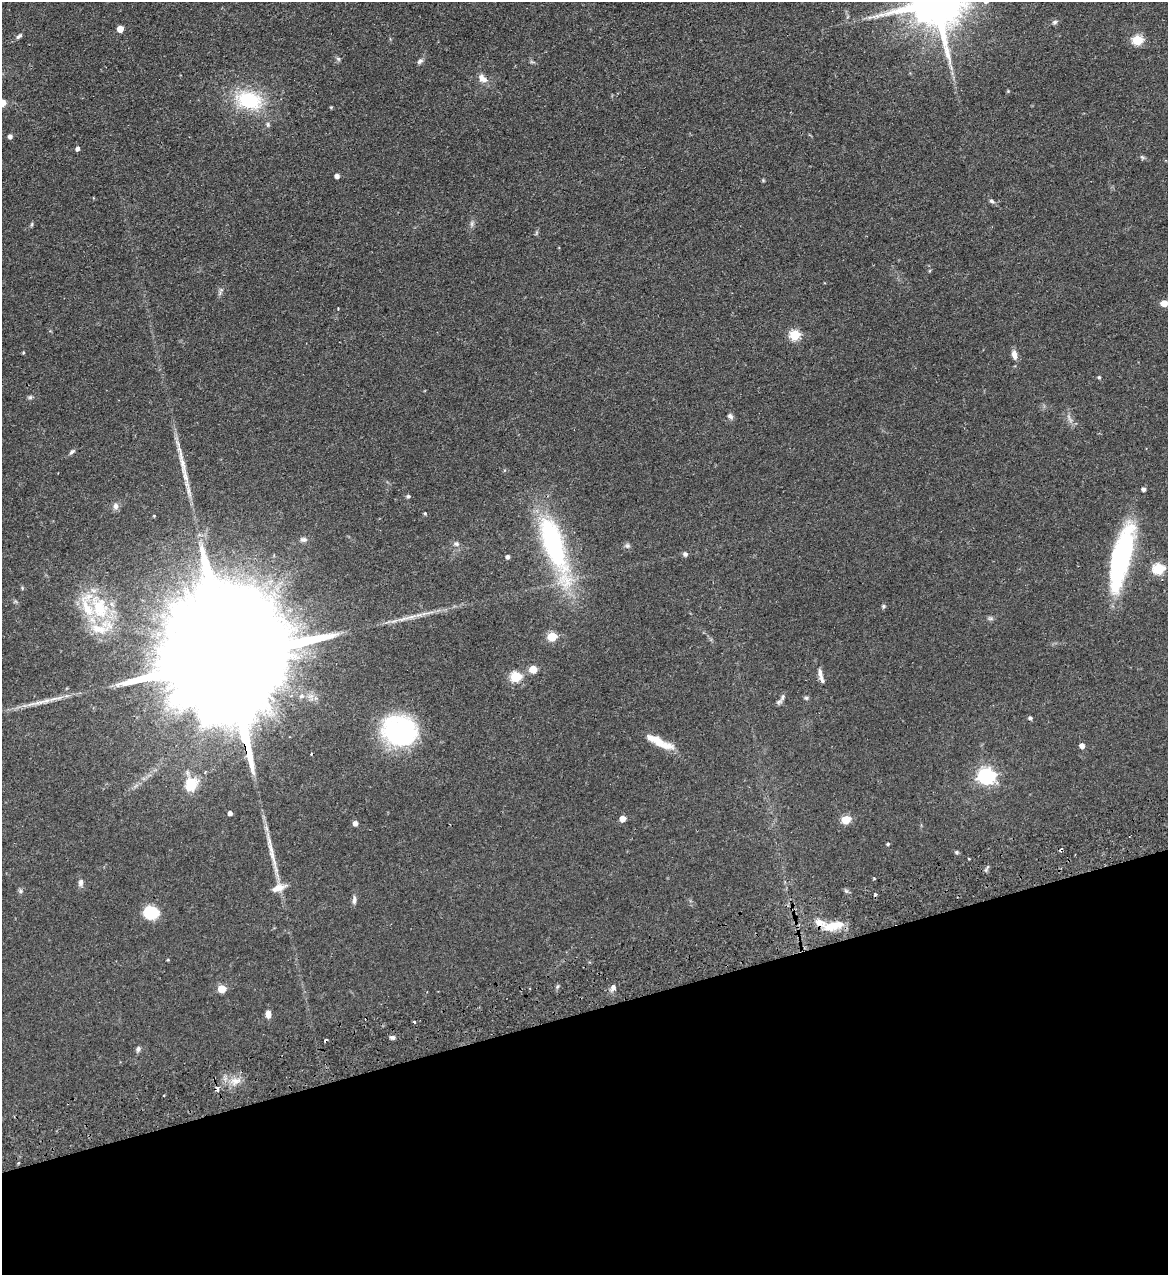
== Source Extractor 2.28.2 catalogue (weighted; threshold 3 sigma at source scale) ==
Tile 14 of 4 x 4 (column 2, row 4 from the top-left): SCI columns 1330-2495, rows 57-1329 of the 5107 x 5203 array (HDU 1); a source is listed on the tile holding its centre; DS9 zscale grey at full resolution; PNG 1170 x 1277 px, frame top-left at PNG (2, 2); no overlay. Shown black and unused: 21% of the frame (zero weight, under 2 of 3 exposures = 3% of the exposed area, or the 3 px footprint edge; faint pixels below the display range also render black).
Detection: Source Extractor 2.28.2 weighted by HDU 2 'WHT'; one run over the whole footprint, this tile lists its part. Background 0.0555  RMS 0.005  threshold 0.0226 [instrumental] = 3 sigma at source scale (4.5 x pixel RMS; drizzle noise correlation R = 1.50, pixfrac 1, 0.05/0.05 arcsec/px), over >= 5 px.
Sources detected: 94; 1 too faint to see at this stretch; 3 inside a brighter object's white glare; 3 cosmic-ray / hot-pixel residue — not listed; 7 inside a brighter listed object's ellipse — not listed separately; the other 80 listed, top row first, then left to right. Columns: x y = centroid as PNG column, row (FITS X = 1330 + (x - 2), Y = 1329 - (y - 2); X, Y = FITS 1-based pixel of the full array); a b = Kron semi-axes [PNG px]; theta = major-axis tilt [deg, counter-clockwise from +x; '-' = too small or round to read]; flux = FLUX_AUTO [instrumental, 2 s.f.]
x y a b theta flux
936 2 16 14 -74 3200
870 17 7 4 18 1
1055 22 7 5 17 1
120 29 5 5 - 6.8
19 36 10 5 37 1.2
1137 40 6 5 - 27
338 59 6 5 - 0.87
420 61 9 6 43 1.3
483 79 13 8 -43 3.5
1008 91 4 4 - 0.45
249 100 31 20 -14 30
331 107 4 4 - 0.49
10 136 5 5 - 1.6
77 149 5 4 - 1.4
1142 157 7 4 -44 0.77
337 176 4 4 - 2.3
991 201 7 5 -39 1
32 224 7 3 71 0.61
472 224 8 4 90 1.1
1164 303 5 4 - 5.9
795 335 5 5 - 32
23 352 4 3 - 0.46
1014 354 12 6 -77 2.8
1099 377 4 4 - 0.53
30 397 6 5 - 0.85
730 416 9 6 -46 1.3
72 452 8 5 37 1
183 464 46 7 -76 9.3
1144 489 4 4 - 1.6
408 496 5 5 - 0.82
116 506 9 7 -76 1.8
425 513 4 3 - 0.55
303 540 9 6 -1 1.4
1127 543 49 21 87 35
456 544 9 7 -17 1.5
554 545 89 24 -71 71
627 545 8 5 -16 1
685 554 5 5 - 1.4
508 557 4 4 - 1.4
1159 569 6 5 - 41
883 606 6 4 71 0.73
99 608 38 24 -69 30
412 617 19 6 18 3.8
991 618 7 4 18 0.89
552 637 5 5 - 21
228 660 82 24 -80 42000
533 669 5 5 - 11
820 674 16 6 -80 2.7
516 677 6 5 - 30
806 698 6 5 - 0.81
39 702 22 6 11 4.2
779 702 11 5 33 1.4
1030 718 4 4 - 1
398 731 33 28 -24 73
655 740 34 10 -26 8
1082 746 5 5 - 2.7
986 776 7 6 - 140
191 784 17 15 65 11
230 813 4 4 - 1.9
622 819 5 4 - 5.4
846 820 5 5 - 19
355 823 4 4 - 2.2
888 844 3 3 - 0.67
957 852 5 3 - 0.59
81 882 9 6 78 1.7
278 888 18 8 20 4.8
20 891 6 5 - 0.89
354 900 10 5 87 1.7
151 913 13 11 -4 17
833 926 26 10 13 9
168 960 4 3 - 0.42
613 987 4 4 - 4.5
222 989 5 5 - 13
268 1014 7 5 -84 3.1
414 1022 3 3 - 0.93
392 1037 6 5 - 1.3
138 1049 7 6 - 1.3
236 1081 15 7 4 4
217 1089 4 3 - 2.9
18 1163 4 2 - 0.42
Overlapping masked pixels (flux is a lower limit): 2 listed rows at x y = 228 660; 217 1089
Isophote crosses this tile's border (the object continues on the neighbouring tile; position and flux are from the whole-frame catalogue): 1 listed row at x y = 936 2